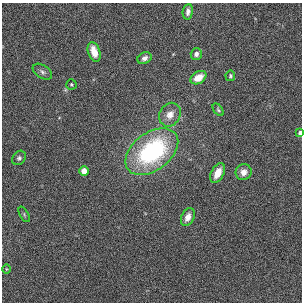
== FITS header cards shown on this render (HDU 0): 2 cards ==
NAXIS1  =                  300
NAXIS2  =                  300

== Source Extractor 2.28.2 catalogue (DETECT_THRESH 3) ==
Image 300 x 300 px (HDU 0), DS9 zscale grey, 1 PNG px = 1 image px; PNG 304 x 304 px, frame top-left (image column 1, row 300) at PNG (2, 3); each listed source drawn as its Kron ellipse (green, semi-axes under 4 px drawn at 4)
Background 1.19e-04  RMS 0.027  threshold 0.0809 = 3 sigma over >= 5 px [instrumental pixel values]
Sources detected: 19; all 19 listed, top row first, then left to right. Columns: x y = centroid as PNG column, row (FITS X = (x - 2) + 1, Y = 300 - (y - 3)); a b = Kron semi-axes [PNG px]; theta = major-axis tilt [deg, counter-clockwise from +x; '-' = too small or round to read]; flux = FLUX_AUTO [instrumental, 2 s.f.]
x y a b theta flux
188 12 8 5 83 6.6
94 52 10 6 -72 26
196 54 6 5 - 6.4
144 58 7 5 26 6.5
42 72 11 6 -34 6.4
230 76 5 4 - 2.8
198 78 8 6 31 23
71 84 5 5 - 2.5
218 110 7 4 -53 2.8
170 115 12 10 58 16
300 133 4 3 - 8.8
152 152 30 19 37 250
19 158 8 6 50 4.6
84 171 5 4 - 19
244 172 8 8 - 14
218 173 10 6 63 25
24 214 8 4 -60 2.7
188 217 9 6 65 13
6 269 5 3 - 1.5
At the frame edge (FLAGS 8, measured only in part): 1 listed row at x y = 300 133